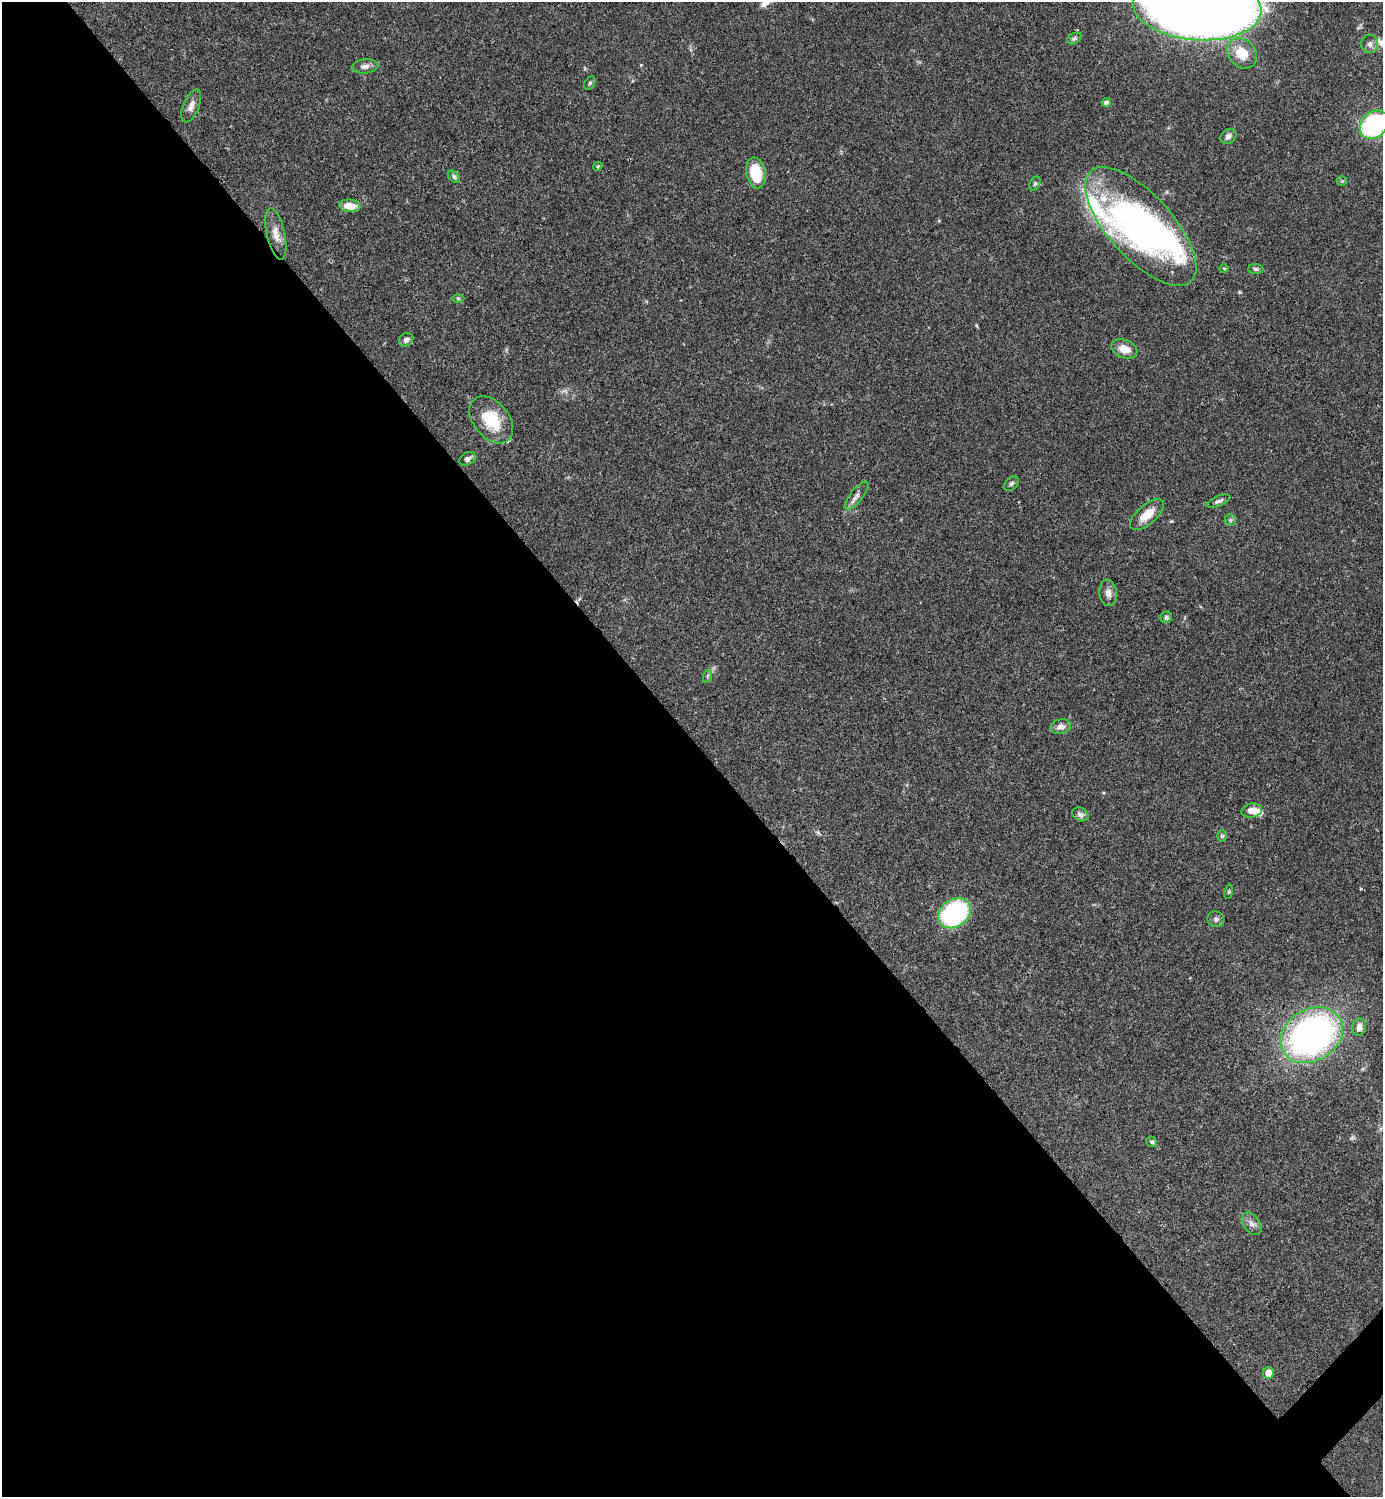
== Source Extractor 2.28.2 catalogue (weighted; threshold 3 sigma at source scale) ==
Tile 9 of 4 x 4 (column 1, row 3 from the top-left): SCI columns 300-1680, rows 1496-2990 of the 5981 x 5982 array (HDU 1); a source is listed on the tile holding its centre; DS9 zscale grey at full resolution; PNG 1385 x 1499 px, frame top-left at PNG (2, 2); each listed source drawn as its Kron ellipse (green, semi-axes under 4 px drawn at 4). Shown black and unused: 51% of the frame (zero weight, under 3 of 4 exposures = <1% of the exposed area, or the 3 px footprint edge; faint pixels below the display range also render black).
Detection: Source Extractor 2.28.2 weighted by HDU 2 'WHT'; one run over the whole footprint, this tile lists its part. Background 0.0388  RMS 0.0027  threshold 0.012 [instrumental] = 3 sigma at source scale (4.5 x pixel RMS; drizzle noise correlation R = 1.50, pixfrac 1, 0.05/0.05 arcsec/px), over >= 5 px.
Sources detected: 51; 3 inside a brighter object's white glare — neither listed nor drawn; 3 inside a brighter listed object's ellipse — not listed separately; the other 45 listed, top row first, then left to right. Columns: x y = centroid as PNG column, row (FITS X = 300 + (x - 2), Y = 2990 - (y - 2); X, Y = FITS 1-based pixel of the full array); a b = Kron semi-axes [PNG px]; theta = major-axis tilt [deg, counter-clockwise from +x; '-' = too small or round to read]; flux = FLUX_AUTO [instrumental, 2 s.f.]
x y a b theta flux
1197 7 64 33 -4 600
1074 38 8 5 31 0.58
1370 44 9 8 - 1.1
1242 53 16 13 -47 5.7
365 66 13 7 5 1.3
590 83 7 5 59 0.51
1106 102 4 4 - 1
191 106 17 8 68 1.7
1374 125 16 12 44 35
1228 136 9 6 39 1
598 166 5 3 - 0.28
756 173 15 9 -78 9
454 177 7 4 -45 0.63
1342 181 5 5 - 0.33
1035 184 7 5 62 0.48
350 206 10 6 -5 3.4
1141 227 74 32 -48 87
276 234 26 9 -78 2.9
1224 268 5 3 - 0.23
1256 269 7 5 -2 0.54
458 298 6 4 -1 0.34
406 340 7 6 - 1.2
1124 349 14 9 -21 3.3
491 420 27 18 -51 10
468 459 9 6 29 0.89
1011 483 8 6 49 0.63
857 496 17 6 52 1.4
1219 501 12 5 22 0.77
1147 515 21 9 41 4.4
1230 520 6 5 - 0.49
1108 593 13 8 -82 1.5
1166 617 6 5 - 0.56
708 676 7 4 70 0.43
1061 727 10 7 14 1.5
1252 811 10 7 10 2.4
1080 814 8 6 -27 1
1222 836 5 5 - 0.48
1229 892 7 3 81 0.35
954 913 17 13 37 35
1216 919 8 7 - 0.88
1359 1027 8 7 - 1.5
1312 1035 33 26 32 110
1152 1142 6 5 - 0.43
1252 1224 12 8 -53 1.3
1268 1373 6 5 - 2.2
Overlapping masked pixels (flux is a lower limit): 1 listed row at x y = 1312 1035
Isophote crosses this tile's border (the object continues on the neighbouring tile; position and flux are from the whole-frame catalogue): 2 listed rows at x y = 1197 7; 1374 125